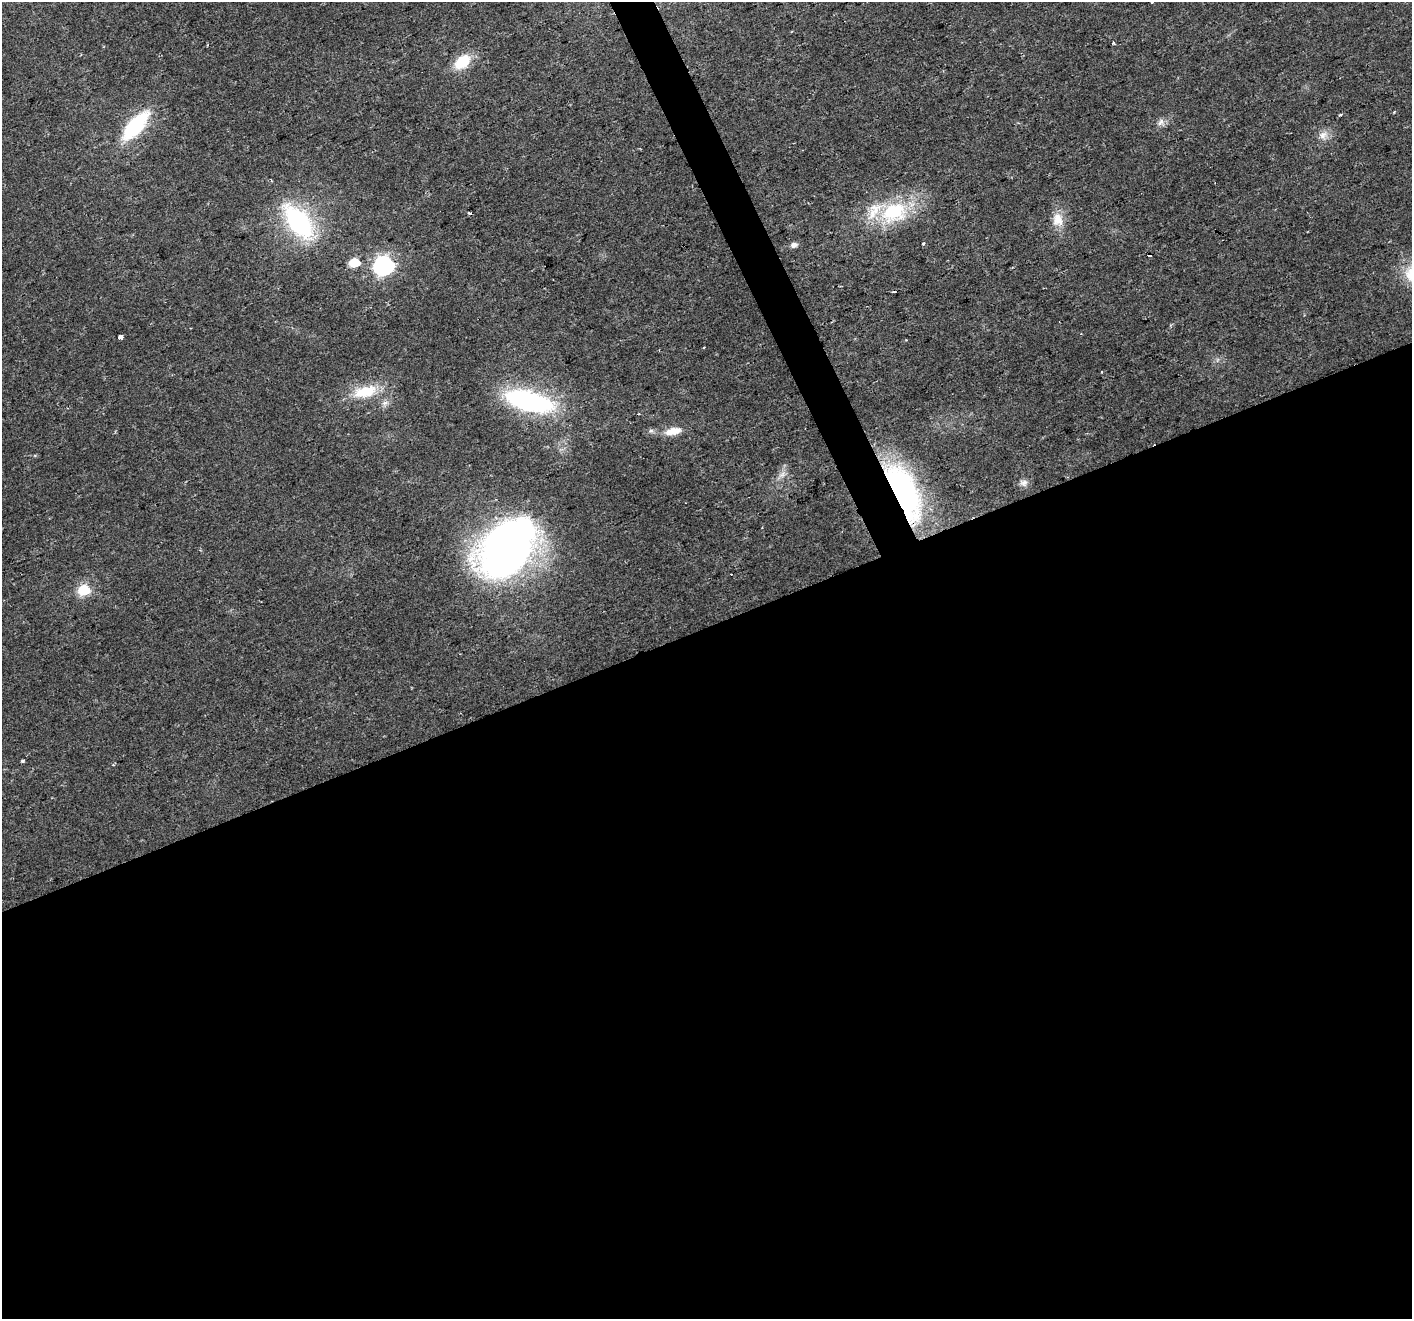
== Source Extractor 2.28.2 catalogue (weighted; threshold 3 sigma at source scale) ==
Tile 15 of 4 x 4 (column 3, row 4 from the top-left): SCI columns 2820-4229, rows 145-1461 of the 5638 x 5498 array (HDU 1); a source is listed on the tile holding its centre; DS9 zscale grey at full resolution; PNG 1414 x 1321 px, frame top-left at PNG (2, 2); no overlay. Shown black and unused: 54% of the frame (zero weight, under 2 of 3 exposures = <1% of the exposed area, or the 3 px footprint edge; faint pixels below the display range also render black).
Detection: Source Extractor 2.28.2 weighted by HDU 2 'WHT'; one run over the whole footprint, this tile lists its part. Background 0.026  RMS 0.0035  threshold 0.0158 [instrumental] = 3 sigma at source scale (4.5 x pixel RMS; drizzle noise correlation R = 1.50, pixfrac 1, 0.0396/0.0396 arcsec/px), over >= 5 px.
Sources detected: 35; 6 cosmic-ray / hot-pixel residue — not listed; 1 inside a brighter listed object's ellipse — not listed separately; the other 28 listed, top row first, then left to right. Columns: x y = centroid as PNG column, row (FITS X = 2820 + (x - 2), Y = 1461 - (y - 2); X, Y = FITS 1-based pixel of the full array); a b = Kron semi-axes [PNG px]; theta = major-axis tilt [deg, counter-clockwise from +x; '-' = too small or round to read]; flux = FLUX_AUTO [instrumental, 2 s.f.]
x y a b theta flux
1114 43 6 4 -48 0.55
462 62 21 13 40 10
1394 112 4 3 - 0.33
1161 122 11 7 52 1.7
135 126 32 13 48 30
1323 135 14 11 33 3
893 212 32 23 17 29
469 213 4 3 - 1.7
1058 220 19 14 -81 5.7
298 222 44 22 -51 46
923 244 4 4 - 0.53
794 245 7 5 10 1.9
354 263 6 5 - 17
383 266 8 7 - 150
120 337 4 4 - 6.8
1217 360 7 4 71 0.66
1102 371 4 3 - 0.3
365 392 35 16 13 13
529 401 37 15 -14 77
385 403 11 7 27 1.8
639 414 3 2 - 0.25
673 431 22 9 11 5.4
782 475 11 6 38 1.8
1024 483 11 9 1 1.9
903 492 63 25 -65 82
508 547 53 36 45 250
84 590 6 6 - 30
23 761 4 3 - 0.53
Overlapping masked pixels (flux is a lower limit): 1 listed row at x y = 903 492